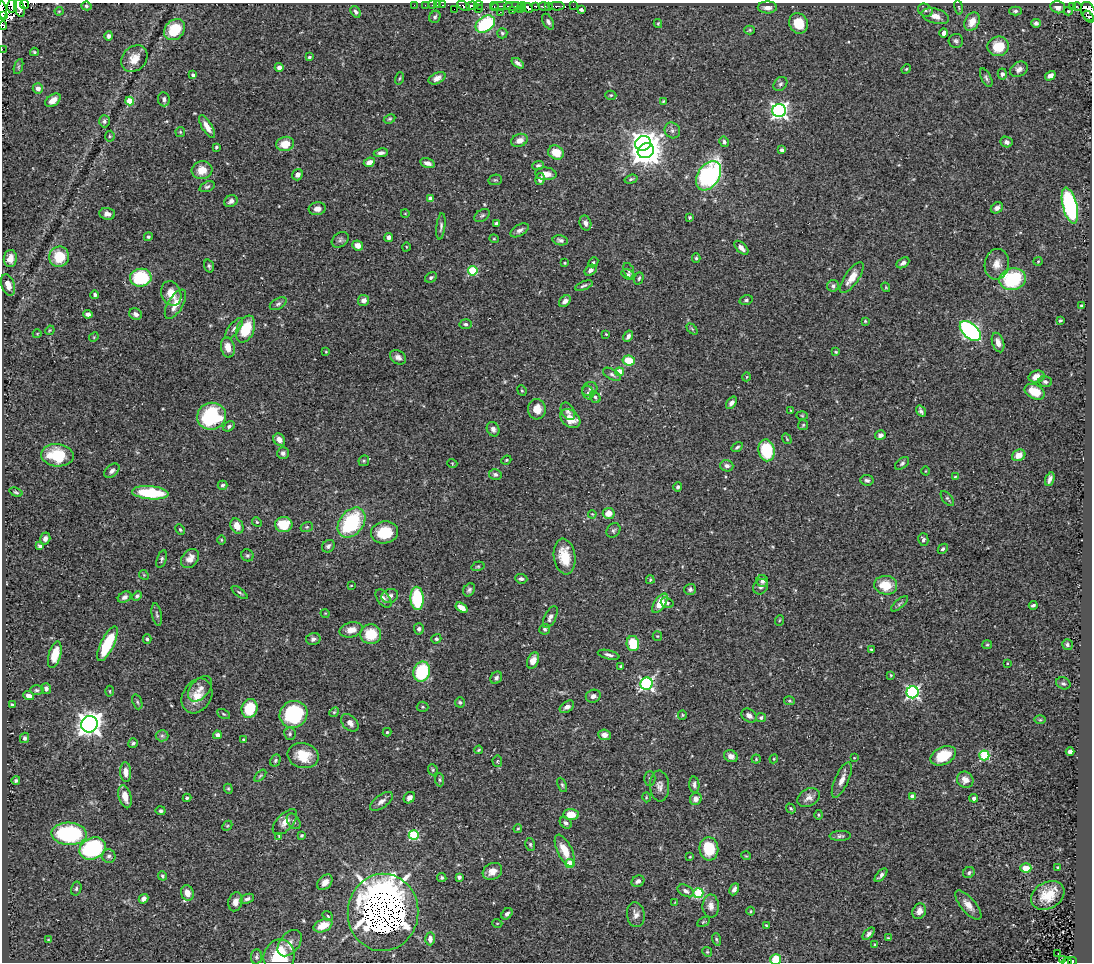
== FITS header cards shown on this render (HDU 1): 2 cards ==
NAXIS1  =                 1090
NAXIS2  =                  960

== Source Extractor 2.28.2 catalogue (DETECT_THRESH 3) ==
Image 1090 x 960 px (HDU 1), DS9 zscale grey, 1 PNG px = 1 image px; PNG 1094 x 964 px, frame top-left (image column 1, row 960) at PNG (2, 3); each listed source drawn as its Kron ellipse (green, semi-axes under 4 px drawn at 4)
Background 0.391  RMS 0.027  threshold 0.0806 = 3 sigma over >= 5 px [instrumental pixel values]
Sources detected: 430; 5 with non-positive FLUX_AUTO (blend fragments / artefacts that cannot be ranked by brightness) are neither listed nor drawn; the other 425 listed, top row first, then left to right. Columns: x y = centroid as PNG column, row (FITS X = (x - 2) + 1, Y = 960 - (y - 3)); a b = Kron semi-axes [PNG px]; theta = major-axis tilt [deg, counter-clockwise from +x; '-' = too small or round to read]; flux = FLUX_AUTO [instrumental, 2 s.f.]
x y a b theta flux
24 4 4 2 - 44
12 5 7 5 80 260
414 5 2 2 - 7.7
425 5 2 2 - 7.5
432 5 2 2 - 8.7
438 5 3 2 - 23
443 5 3 2 - 11
479 5 4 3 - 130
86 6 5 4 - 2.8
464 6 7 3 -31 96
472 6 6 4 5 300
494 6 4 3 - 31
502 6 11 3 5 84
513 6 9 3 2 82
522 6 4 2 - 62
535 6 3 2 - 35
544 6 5 3 - 150
548 6 3 3 - 140
557 6 8 3 1 74
573 6 2 2 - 2.8
1072 6 3 2 - 11
1077 6 4 2 - 7.5
767 7 9 6 -1 9.6
959 7 7 3 -80 2.3
1058 7 7 6 - 7.9
19 8 9 5 -74 210
528 8 6 3 -44 250
454 9 3 2 - 9.4
478 9 2 2 - 25
2 10 9 2 -84 140
520 10 2 2 - 12
581 10 4 3 - 3.9
925 10 8 6 -28 4.8
59 11 4 4 - 1.5
512 11 3 2 - 51
1015 11 6 4 1 3.9
1068 11 4 4 - 2.3
1088 11 10 7 -69 310
356 12 6 4 -56 5.4
500 12 2 2 - 4.8
3 16 4 3 - 45
935 16 14 7 -16 16
435 17 6 5 - 3.8
1089 17 7 4 -50 120
548 22 8 5 -61 4.7
972 22 10 7 61 20
658 23 4 4 - 1.8
798 23 10 9 - 37
1036 23 5 4 - 3.9
485 24 10 7 36 130
3 25 4 2 - 82
175 30 12 9 45 59
750 30 5 4 - 2.2
502 33 5 5 - 2.9
944 33 5 4 - 7.5
108 36 5 4 - 4.4
956 41 7 7 - 4.7
998 46 10 10 - 40
2 49 2 2 - 7.3
34 52 4 3 - 2.5
309 57 4 3 - 2.7
134 59 14 11 48 21
518 63 7 3 -35 5.4
18 67 8 3 71 2.6
279 67 4 4 - 7.3
906 69 5 4 - 2
1019 69 9 7 31 8.8
1002 74 5 4 - 3.8
193 75 4 3 - 5.2
1050 76 5 4 - 8.4
400 78 6 3 71 2.1
437 78 9 5 28 9.2
986 78 10 5 -63 4.5
780 84 8 6 50 4.5
38 89 5 5 - 9.4
611 95 5 4 - 2.2
164 99 7 6 - 6.1
53 100 8 5 38 14
130 101 4 4 - 43
663 101 3 2 - 2
779 111 7 6 - 640
390 119 6 4 26 2.5
104 121 6 5 - 4.4
207 127 13 5 -59 16
672 130 8 7 - 6.6
180 132 5 5 - 2.3
110 136 5 5 - 2.6
519 140 8 6 22 14
724 142 5 4 - 4.7
1006 142 6 5 - 7.1
643 143 8 7 - 720
285 144 9 7 14 29
216 147 3 3 - 2.7
782 150 4 4 - 5.7
646 151 8 7 - 3000
556 152 8 6 -25 34
381 153 7 4 8 5.9
369 162 6 4 26 11
427 163 7 4 -15 8.4
538 166 6 4 4 5
202 170 10 9 - 24
546 174 11 6 -5 18
298 175 6 5 - 7.6
709 176 16 10 56 320
540 179 6 4 77 6.5
631 179 6 4 17 3.2
495 180 7 5 10 2.6
207 187 8 5 21 3.9
431 198 4 4 - 14
231 201 7 5 34 8.3
1070 206 18 7 -76 310
997 208 6 5 - 6
317 209 8 6 7 10
405 213 4 3 - 1.3
107 214 8 6 -5 8.5
482 215 8 5 35 3.9
690 217 3 3 - 2.1
497 223 4 3 - 3.7
585 223 7 6 - 8.7
441 226 13 4 84 5.3
520 230 10 5 31 7
148 237 4 4 - 3.4
389 237 4 4 - 6.6
494 239 4 4 - 1.9
340 240 9 7 39 5.3
560 240 8 5 -12 5.2
358 245 5 5 - 14
406 247 4 3 - 1.4
741 248 8 5 -46 8.2
59 257 10 10 - 51
696 258 5 4 - 2.9
10 259 9 6 82 19
1038 261 4 4 - 1.9
593 262 5 4 - 2.6
565 263 3 3 - 1.8
903 263 7 4 32 5.5
997 264 15 12 80 19
209 266 6 4 -72 3.4
590 270 6 5 - 8.2
473 271 5 4 - 99
629 271 8 5 -71 3.7
628 274 7 4 -29 3.4
431 277 6 4 30 3.9
141 278 11 9 7 120
639 278 6 4 71 2.9
852 278 18 7 56 22
1013 279 13 11 14 130
8 285 11 6 -71 14
584 286 9 3 21 3.8
833 286 6 6 - 4.7
886 287 5 3 - 1.6
171 293 13 9 -66 25
95 295 4 3 - 4.2
364 300 5 5 - 9.4
746 300 7 4 15 3.4
565 301 7 5 47 7.4
175 304 16 7 59 23
278 304 9 5 29 4.5
1081 306 3 3 - 2.2
88 314 4 4 - 7.4
135 314 7 5 -26 6.7
1060 320 3 3 - 2.2
865 321 3 3 - 2
465 324 6 5 - 3.8
234 329 13 5 52 6.9
246 329 14 8 67 61
692 329 6 4 -45 2.1
50 330 5 3 - 1.7
970 331 12 7 -41 440
37 334 4 3 - 1.3
606 334 3 2 - 1.6
628 336 6 4 60 6.3
94 337 5 4 - 1.8
998 343 10 5 -71 11
228 347 10 6 -77 16
326 352 4 3 - 1.7
836 352 4 3 - 2
398 357 9 6 -32 7.2
629 360 6 5 - 37
619 372 4 4 - 39
612 374 10 5 -30 4.8
746 377 4 3 - 1.3
1037 377 8 6 15 16
1045 382 7 5 -16 4.7
590 389 8 7 - 4.3
522 390 5 4 - 2.4
1035 392 10 7 -27 34
588 393 7 5 -67 4.1
595 397 6 5 - 3.6
731 403 7 4 53 6.3
537 409 10 9 - 26
791 410 3 2 - 1.3
568 411 9 6 -61 5.9
921 411 6 3 -57 4.2
211 416 14 13 - 180
802 416 5 3 - 1.8
570 419 11 8 -40 27
803 425 5 5 - 2.4
229 426 6 4 33 3.8
493 429 7 6 - 6.1
880 435 5 4 - 7.9
787 439 5 3 - 1.7
279 440 6 5 - 11
737 447 6 3 32 2.8
767 450 11 8 -81 83
283 453 6 5 - 5.2
57 455 16 11 -4 68
1019 455 7 5 26 16
506 460 5 4 - 2.1
364 461 5 5 - 2.7
452 463 5 3 - 1.6
902 463 8 5 38 4.1
727 466 6 5 - 7.2
112 471 8 5 40 5.5
926 471 4 3 - 1.2
495 474 6 5 - 4.6
955 477 3 3 - 1.8
1050 479 7 4 70 6.8
867 480 7 5 -6 4.3
222 485 5 4 - 3.1
678 487 5 4 - 3.7
16 492 7 3 -19 2.4
150 493 18 6 -4 94
947 498 9 4 -52 3.2
609 513 6 5 - 20
592 514 4 3 - 1.3
257 522 5 4 - 2.2
351 523 17 12 53 150
284 525 9 7 0 54
237 526 8 6 -61 18
307 527 6 5 - 2.8
180 530 5 3 - 2.4
613 530 8 6 50 3.9
384 532 13 11 10 52
45 538 6 5 - 7.2
923 539 6 5 - 4.4
221 540 5 3 - 1.7
40 546 4 4 - 5.1
328 546 7 6 - 5.1
943 549 5 4 - 3.2
247 555 6 5 - 3.5
564 557 18 10 -81 44
190 558 10 8 50 14
162 559 9 4 72 3.8
478 566 6 4 15 2.8
144 575 5 4 - 1.7
521 579 6 4 -4 5.4
650 580 4 3 - 2.3
762 581 6 6 - 6.6
351 585 4 3 - 1.1
886 585 11 9 -5 39
761 587 8 7 - 6.8
690 589 6 5 - 4.4
469 590 7 5 56 4.4
239 592 9 3 -37 3.1
137 596 5 4 - 3.8
390 596 8 7 - 7.7
125 597 7 5 29 5.5
417 598 11 6 -87 110
383 599 10 6 -53 7.2
660 603 11 5 56 37
667 603 6 5 - 3.4
899 604 10 4 41 3.8
1033 605 4 3 - 3.4
461 608 6 4 -34 16
325 613 5 3 - 1.3
157 615 11 5 -79 4.3
550 617 12 5 63 7.8
780 620 5 3 - 1.6
419 629 5 5 - 5.5
545 629 5 5 - 3.5
351 630 12 7 13 18
371 634 10 10 - 49
657 636 5 4 - 2
147 639 5 3 - 2.9
313 639 7 6 - 5.6
436 639 5 4 - 3.3
633 643 7 6 - 51
107 644 19 6 64 80
987 645 5 4 - 2.2
1067 645 5 5 - 4.4
871 649 3 3 - 2.3
55 655 13 6 75 37
609 655 11 4 -13 6.1
533 661 8 5 68 12
1007 663 3 2 - 1.4
621 666 4 3 - 1.9
422 672 10 8 71 120
891 675 3 3 - 1.7
496 678 7 5 52 5.3
1063 683 7 5 -22 3.9
647 684 6 6 - 360
46 688 5 5 - 6
200 689 15 9 48 13
37 690 7 4 0 3.8
110 691 5 3 - 1.9
913 692 6 6 - 370
29 696 5 4 - 8.5
197 696 18 14 59 29
593 696 7 6 - 7.3
790 701 5 4 - 2.2
137 702 7 4 -69 3.2
460 702 5 5 - 3.5
12 705 4 3 - 5
423 707 6 5 - 2.8
567 707 8 5 35 9.3
250 708 9 8 - 57
334 712 5 4 - 2.3
224 714 7 4 -28 2.6
294 714 14 13 - 160
682 715 5 4 - 2.3
749 716 8 6 -39 8.6
761 718 5 4 - 3.9
1040 720 6 4 0 2.2
350 723 10 7 -46 11
89 724 8 8 - 1500
387 732 4 4 - 2.3
290 734 6 5 - 3.7
217 735 4 4 - 6.1
604 735 6 5 - 9.7
162 736 6 6 - 4.3
25 738 5 4 - 4.7
243 739 4 3 - 1.6
133 743 5 4 - 3.1
479 750 4 3 - 2.1
1070 751 4 4 - 6.6
984 755 5 5 - 120
303 756 16 12 -13 40
731 756 7 5 -25 10
943 756 13 8 26 57
854 758 4 3 - 1.4
756 759 4 4 - 2.1
774 759 4 4 - 1.8
275 760 6 5 - 2.8
497 761 6 5 - 2.2
433 770 5 4 - 2.7
126 772 10 5 -88 13
260 776 7 3 45 2.4
650 778 7 5 89 3.8
16 780 4 4 - 3.6
440 780 7 4 -85 2.9
842 780 19 6 66 14
965 780 8 8 - 14
562 785 7 4 -65 2.9
694 785 8 5 -86 5.8
660 786 15 9 -86 11
228 789 5 4 - 2.3
912 796 4 4 - 18
125 797 12 6 -75 20
646 797 5 3 - 1.6
187 798 4 4 - 2.9
409 798 6 5 - 9.7
808 798 12 8 29 11
974 798 4 4 - 6
696 799 6 6 - 9.7
381 801 13 6 36 9.1
791 808 5 4 - 2.5
161 811 5 4 - 3.8
571 815 7 5 -5 28
818 815 5 3 - 1.9
294 821 8 6 -54 5.3
285 822 16 8 48 15
566 823 7 5 -38 4.8
227 826 5 4 - 2.6
518 829 4 3 - 2
69 834 18 11 -3 190
302 835 4 3 - 2.7
414 835 5 5 - 120
279 836 4 3 - 2
840 836 10 5 2 4.8
530 844 6 5 - 3.1
93 848 13 10 25 210
709 849 12 9 -83 64
565 851 17 7 -64 33
109 856 7 6 - 4.8
746 856 5 3 - 1.4
690 857 3 3 - 1.6
570 863 4 4 - 40
1058 867 3 3 - 2.3
1026 868 5 4 - 21
492 871 10 8 29 16
969 873 6 5 - 3.8
881 875 8 4 48 5.6
162 876 5 4 - 2.7
459 877 4 4 - 4.4
442 878 5 4 - 2.8
638 881 6 5 - 5.9
325 882 9 6 47 14
76 889 7 5 75 3.9
734 889 6 4 63 6.6
686 891 9 5 -29 7.2
187 893 8 6 -71 16
698 893 5 5 - 120
1048 895 18 13 30 43
144 899 5 4 - 6.2
247 899 7 4 18 4.7
235 902 9 7 74 12
675 902 3 3 - 1.3
968 905 18 7 -49 16
711 906 11 8 -89 13
751 911 4 3 - 1.6
919 911 8 6 62 12
383 912 39 35 84 10000
507 914 6 4 47 6.1
636 915 12 9 -82 11
328 916 5 3 - 2.6
703 922 7 4 27 2.2
497 923 5 3 - 1.4
766 925 3 3 - 1.4
323 926 10 6 24 32
869 934 7 4 45 5.2
888 938 3 2 - 1.9
430 939 6 4 -87 8.8
716 939 6 4 -73 2.7
48 940 4 2 - 1.2
289 943 15 9 51 14
875 944 4 4 - 1.9
707 952 5 4 - 2.3
1058 953 3 2 - 2.2
256 957 7 5 83 3.8
279 957 17 15 73 76
1062 959 3 2 - 2.6
776 960 5 5 - 53
1072 961 4 4 - 40
1067 962 5 2 - 13
At the frame edge (FLAGS 8, measured only in part): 11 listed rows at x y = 24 4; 12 5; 19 8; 2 10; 3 16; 3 25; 2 49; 279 957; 776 960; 1072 961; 1067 962
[5 non-positive-flux detections neither listed nor drawn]